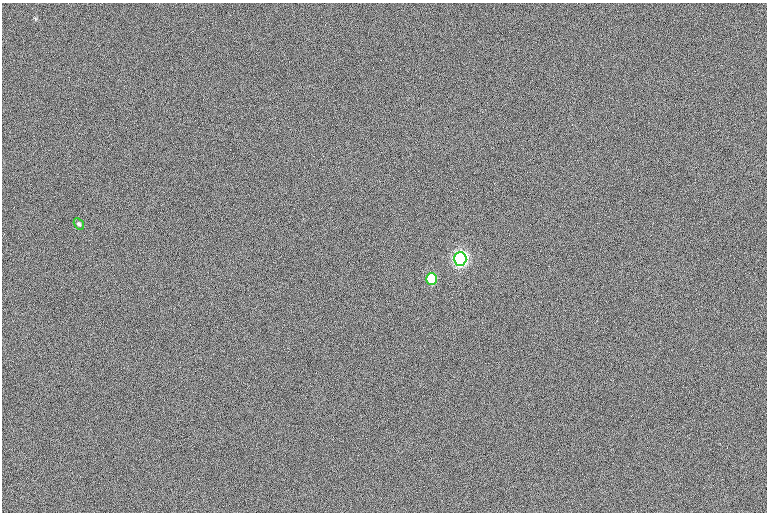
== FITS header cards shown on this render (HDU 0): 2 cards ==
NAXIS1  =                  765
NAXIS2  =                  510

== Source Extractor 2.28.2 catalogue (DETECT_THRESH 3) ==
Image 765 x 510 px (HDU 0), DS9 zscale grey, 1 PNG px = 1 image px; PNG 769 x 514 px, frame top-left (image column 1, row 510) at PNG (2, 3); each listed source drawn as its Kron ellipse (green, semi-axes under 4 px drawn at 4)
Background 0.179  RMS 12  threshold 35.3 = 3 sigma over >= 5 px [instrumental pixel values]
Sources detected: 3; all 3 listed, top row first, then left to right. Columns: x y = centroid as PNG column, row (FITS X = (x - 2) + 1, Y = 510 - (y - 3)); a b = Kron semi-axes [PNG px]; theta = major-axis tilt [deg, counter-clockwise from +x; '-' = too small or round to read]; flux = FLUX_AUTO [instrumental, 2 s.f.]
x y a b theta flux
79 224 6 4 -59 1500
460 259 7 6 - 370000
432 279 6 5 - 56000